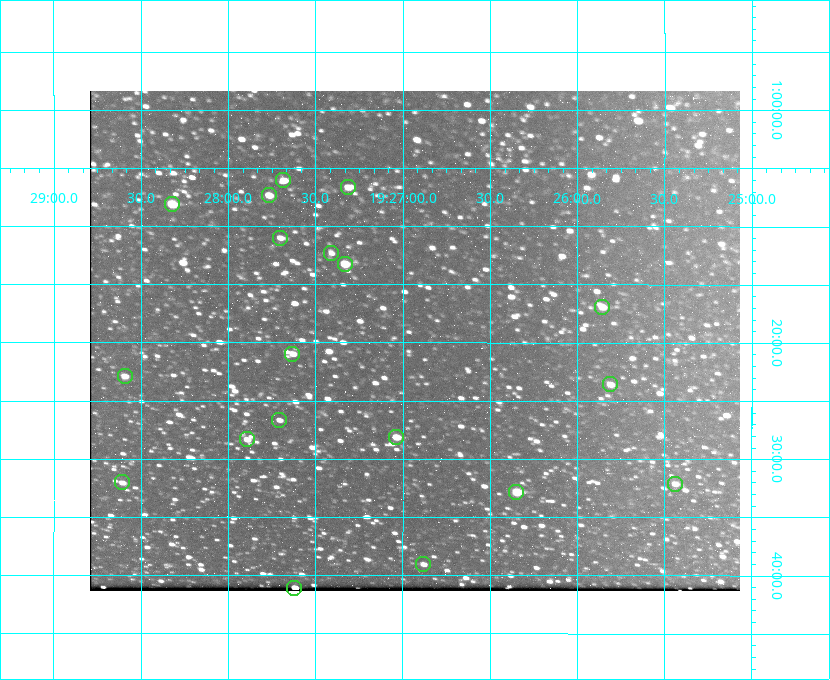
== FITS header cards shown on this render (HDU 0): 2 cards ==
NAXIS1  =                  650 / Width of table row in bytes
NAXIS2  =                  500 / Number of rows in table

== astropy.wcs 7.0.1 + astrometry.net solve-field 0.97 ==
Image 650 x 500 px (HDU 0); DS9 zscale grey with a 90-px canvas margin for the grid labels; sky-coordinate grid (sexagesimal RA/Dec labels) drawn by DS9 from the SOLVED WCS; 19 Tycho-2 reference stars matched to detected sources circled (green)
Header WCS: none
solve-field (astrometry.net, Tycho-2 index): SOLVED blind (the file carries no WCS)
Solved WCS: RA---TAN-SIP/DEC--TAN-SIP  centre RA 19:26:56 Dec +01:20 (291.73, +1.33 deg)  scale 5.16 arcsec/px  FOV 55.9' x 43.0'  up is +180 deg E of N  parity flipped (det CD > 0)
(file carries no celestial WCS; the grid is the blind solution)
Tycho-2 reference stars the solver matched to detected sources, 19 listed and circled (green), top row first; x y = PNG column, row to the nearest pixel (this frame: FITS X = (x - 90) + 1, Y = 500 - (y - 91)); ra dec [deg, ICRS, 3 dp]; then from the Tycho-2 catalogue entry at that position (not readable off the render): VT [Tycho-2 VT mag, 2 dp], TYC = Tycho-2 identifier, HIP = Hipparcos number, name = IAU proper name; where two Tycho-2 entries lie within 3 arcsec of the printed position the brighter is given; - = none
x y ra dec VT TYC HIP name
283 180 291.921 +1.101 10.89 465-1942-1 - -
348 187 291.829 +1.111 10.78 465-2030-1 - -
269 195 291.942 +1.122 10.76 465-1161-1 - -
172 204 292.081 +1.135 10.24 465-979-1 - -
280 238 291.926 +1.184 11.49 465-1994-1 - -
331 253 291.853 +1.206 11.17 465-1444-1 - -
345 264 291.833 +1.221 9.77 465-1968-1 - -
602 307 291.465 +1.282 11.06 465-140-1 - -
292 354 291.908 +1.350 10.94 465-1840-1 - -
125 376 292.148 +1.381 10.77 465-611-1 - -
610 384 291.453 +1.393 11.17 465-261-1 - -
279 420 291.927 +1.444 11.17 465-873-1 - -
396 437 291.759 +1.468 10.00 465-530-1 - -
247 439 291.973 +1.472 10.69 465-577-1 - -
122 482 292.152 +1.534 10.91 465-857-1 - -
675 484 291.360 +1.535 11.71 465-397-1 - -
516 492 291.587 +1.547 9.51 465-596-1 - -
423 564 291.720 +1.651 11.47 465-675-1 - -
294 588 291.905 +1.685 9.70 465-808-1 - -